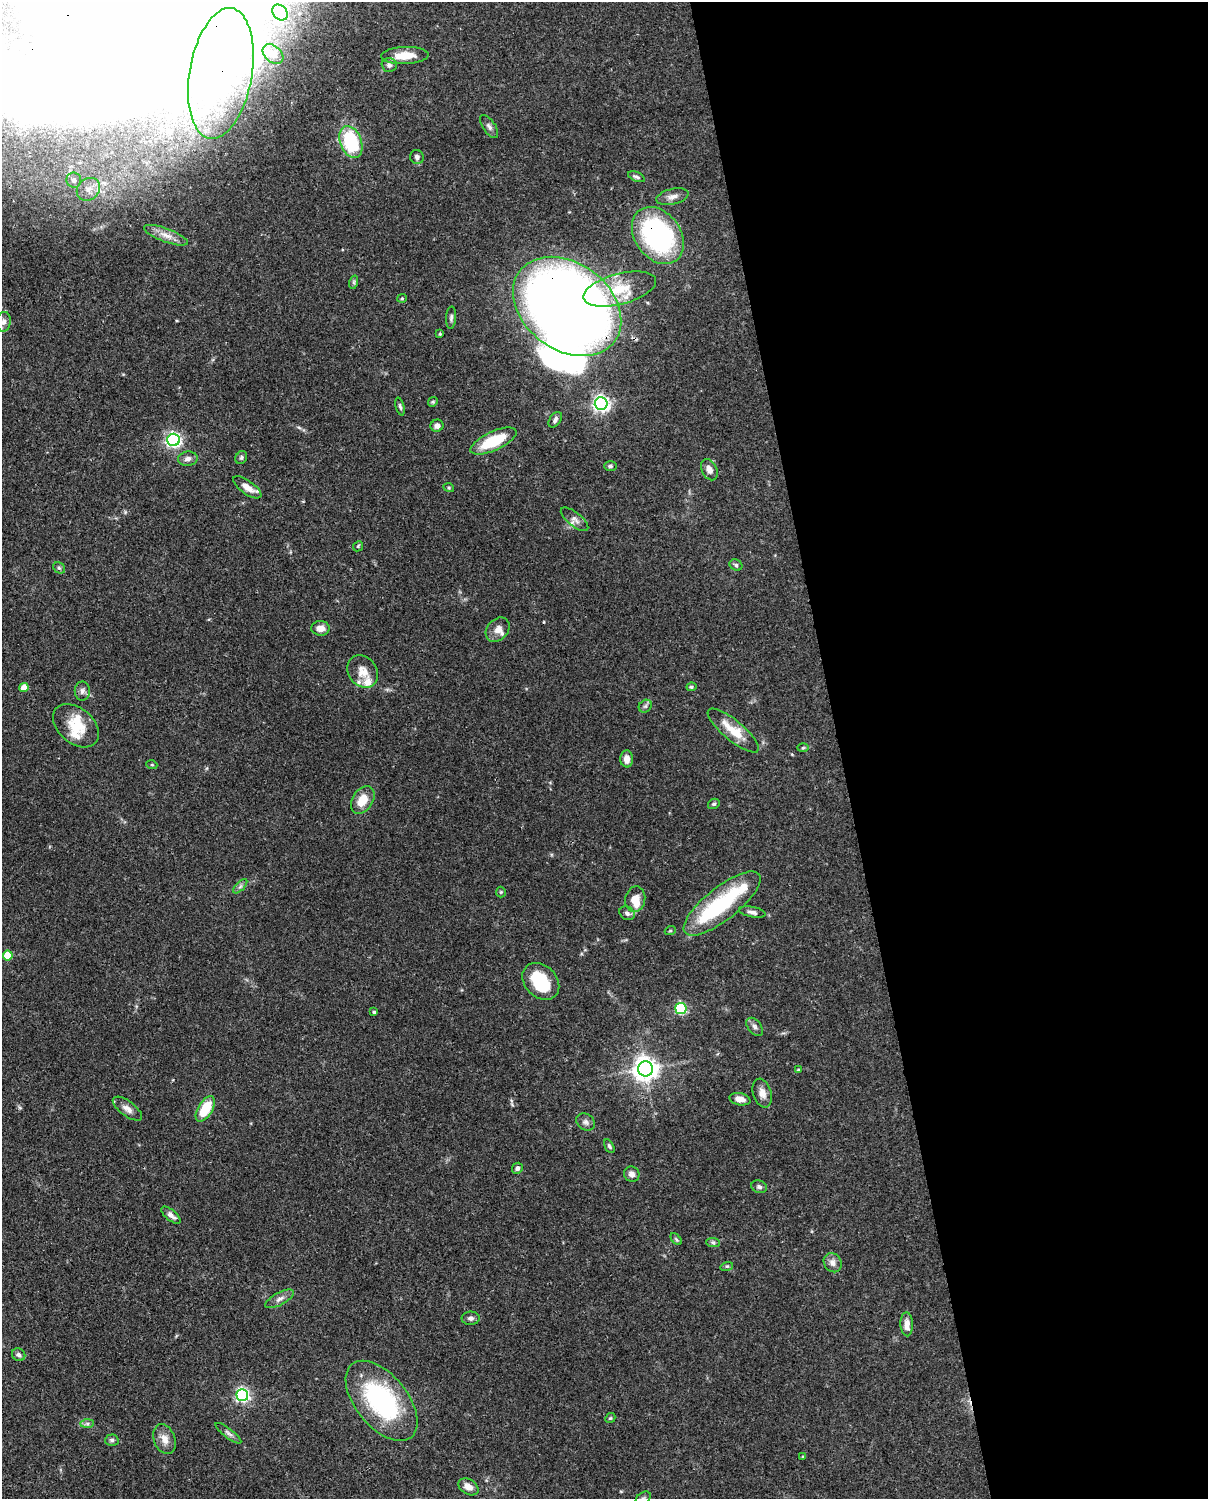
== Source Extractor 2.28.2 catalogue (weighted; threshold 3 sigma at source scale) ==
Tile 8 of 4 x 3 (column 4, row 2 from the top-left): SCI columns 3706-4911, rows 1760-3256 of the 5012 x 4911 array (HDU 1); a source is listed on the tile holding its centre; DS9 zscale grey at full resolution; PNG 1210 x 1501 px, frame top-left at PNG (2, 2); each listed source drawn as its Kron ellipse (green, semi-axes under 4 px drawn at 4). Shown black and unused: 31% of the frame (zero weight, under 3 of 4 exposures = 7% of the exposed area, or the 3 px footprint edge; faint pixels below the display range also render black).
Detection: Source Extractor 2.28.2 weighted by HDU 2 'WHT'; one run over the whole footprint, this tile lists its part. Background 0.109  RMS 0.0042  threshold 0.0187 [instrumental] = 3 sigma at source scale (4.5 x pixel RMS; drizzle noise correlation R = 1.50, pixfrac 1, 0.05/0.05 arcsec/px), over >= 5 px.
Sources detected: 115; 13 inside a brighter object's white glare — neither listed nor drawn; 8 inside a brighter listed object's ellipse — not listed separately; the other 94 listed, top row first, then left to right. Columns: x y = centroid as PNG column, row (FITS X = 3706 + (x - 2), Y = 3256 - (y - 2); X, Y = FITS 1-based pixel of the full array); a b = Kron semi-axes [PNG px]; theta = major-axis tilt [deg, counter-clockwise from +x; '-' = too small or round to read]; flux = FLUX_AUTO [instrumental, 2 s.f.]
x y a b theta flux
280 12 9 7 -44 2.8
273 54 12 8 -41 2
405 56 23 8 2 6.8
389 65 7 6 - 1.2
221 73 66 31 80 51
489 127 13 6 -55 1.5
351 142 17 10 -69 31
417 157 7 6 - 1.4
636 177 9 4 -23 1.1
74 180 7 7 - 2.4
88 189 12 10 44 4.2
672 197 16 7 13 2.6
166 235 23 6 -20 4
658 235 31 23 -54 74
354 282 7 4 72 0.7
620 289 37 15 15 14
402 298 5 4 - 0.52
567 306 59 43 -36 620
451 318 11 5 86 1.2
3 322 10 7 81 1.9
440 334 4 4 - 0.43
433 402 5 4 - 0.52
601 404 6 6 - 150
400 407 9 4 -74 0.82
555 420 9 5 56 1.2
437 426 6 6 - 1.8
174 440 6 6 - 110
493 441 25 9 25 19
241 458 7 5 60 0.79
188 459 10 7 8 2
610 466 6 5 - 0.84
709 470 11 7 -64 2.5
247 487 16 6 -35 4.3
449 488 5 3 - 0.44
574 519 17 7 -39 2.3
358 546 6 4 46 0.57
736 565 7 5 -29 0.78
59 568 6 5 - 0.71
321 628 9 7 -2 3.1
498 630 13 10 47 3
363 671 17 14 -54 5.3
24 687 4 4 - 7.1
691 687 5 4 - 0.59
82 691 9 7 90 1.6
645 706 7 5 44 0.92
76 726 26 17 -40 12
733 731 32 10 -40 11
803 748 6 4 2 0.52
627 759 8 6 -87 3.6
152 765 5 3 - 0.43
363 800 15 10 57 7.1
714 804 6 5 - 0.71
240 886 9 3 45 0.96
501 892 5 5 - 0.49
635 899 13 10 77 5.6
722 903 47 16 38 38
752 912 13 5 -11 1.6
627 913 8 6 -32 1.3
670 931 5 3 - 0.43
8 956 5 5 - 15
541 981 21 16 -44 19
681 1008 5 5 - 49
374 1012 3 3 - 0.56
755 1027 10 6 -50 1.5
645 1069 7 7 - 410
798 1070 4 4 - 0.46
762 1093 15 9 -73 3.2
740 1099 11 6 -12 3.2
127 1109 17 7 -37 2.7
205 1109 14 7 59 14
586 1122 10 8 -33 1.6
609 1146 7 4 -61 0.77
517 1168 6 5 - 1.2
632 1174 8 7 - 2.2
759 1187 8 6 -20 1.1
171 1215 11 5 -39 2.3
676 1239 7 4 -46 0.6
713 1243 7 4 -2 0.84
833 1263 10 8 -56 2.4
727 1266 6 4 17 0.64
280 1299 16 6 28 2.2
471 1318 9 6 2 1.4
907 1324 12 6 -87 3.3
19 1355 7 6 - 1.1
242 1395 6 6 - 94
382 1401 47 26 -51 59
610 1418 5 4 - 0.58
87 1423 7 4 0 0.98
228 1433 16 4 -37 1.5
165 1439 15 10 -69 4
112 1440 7 5 3 1
803 1457 4 2 - 0.32
468 1487 11 7 -31 3.2
643 1498 8 5 38 1
Overlapping masked pixels (flux is a lower limit): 3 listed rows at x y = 221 73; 658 235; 567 306
Isophote crosses this tile's border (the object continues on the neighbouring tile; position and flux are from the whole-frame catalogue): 1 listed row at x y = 643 1498